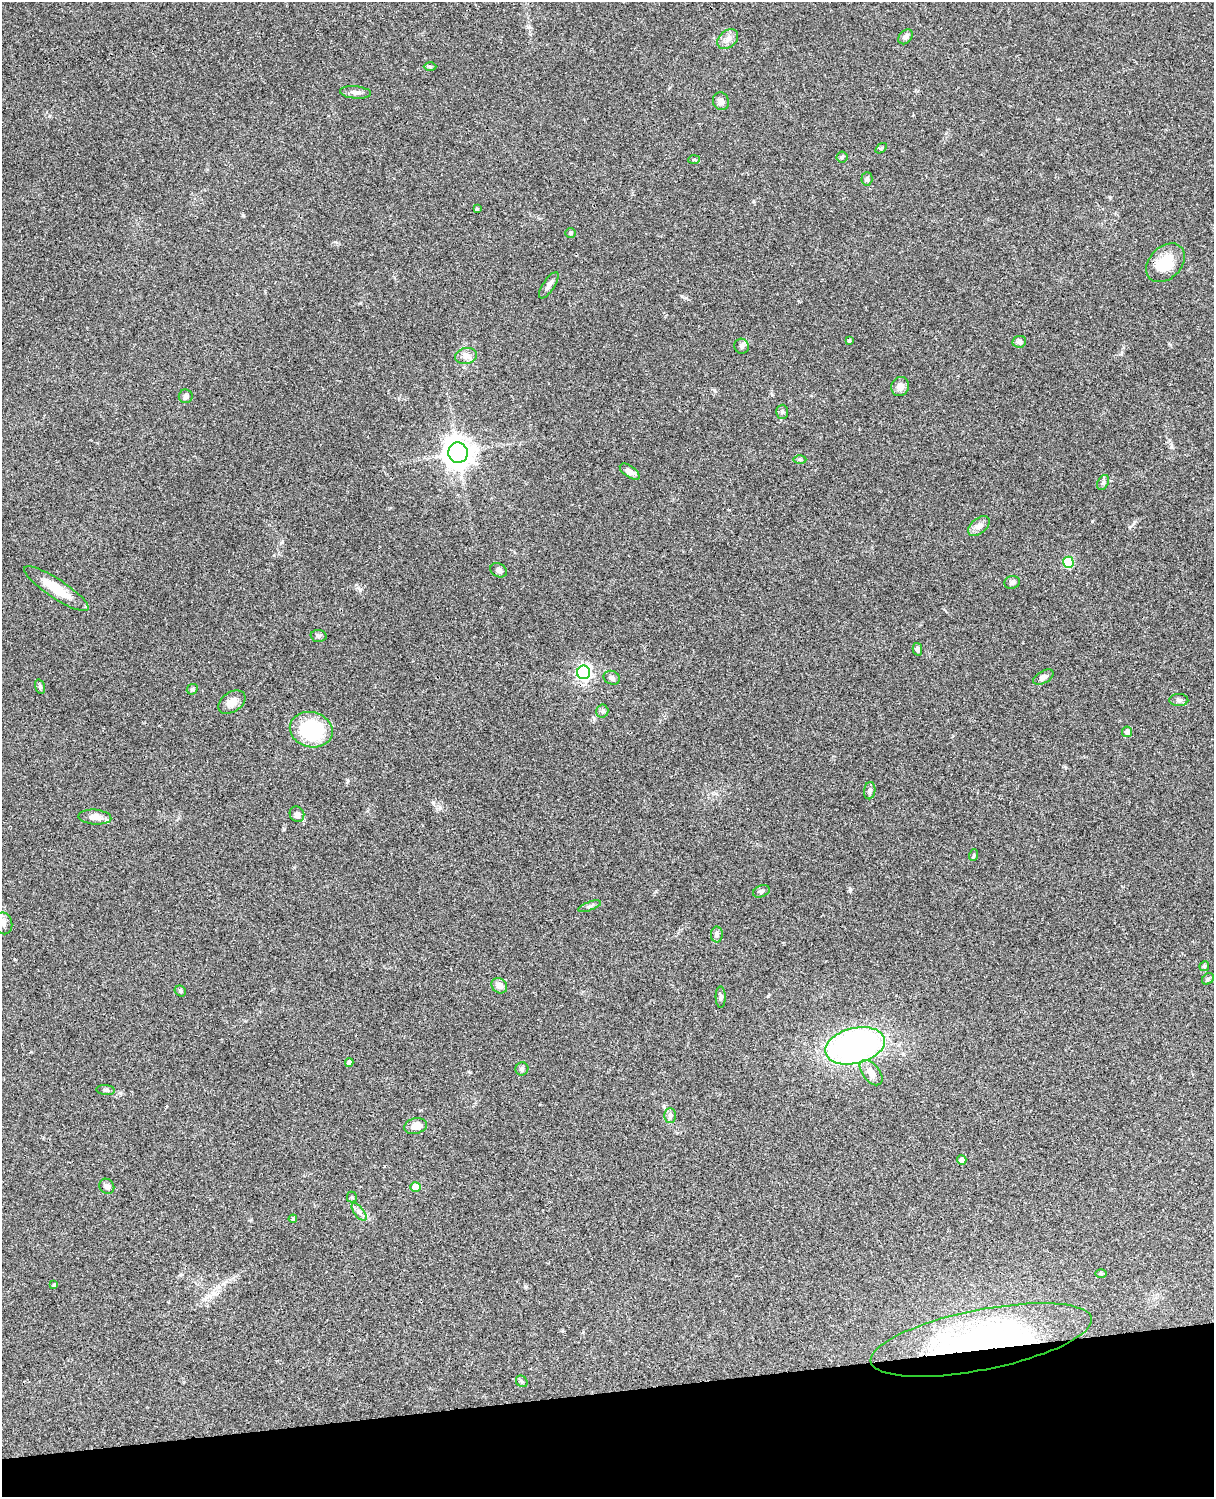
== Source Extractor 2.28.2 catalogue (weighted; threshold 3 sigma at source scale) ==
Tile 10 of 4 x 3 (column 2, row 3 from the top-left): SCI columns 1335-2546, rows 278-1772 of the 5088 x 4927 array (HDU 1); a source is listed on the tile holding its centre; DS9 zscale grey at full resolution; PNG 1216 x 1499 px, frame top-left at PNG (2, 2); each listed source drawn as its Kron ellipse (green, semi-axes under 4 px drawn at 4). Shown black and unused: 7% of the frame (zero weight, under 3 of 4 exposures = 6% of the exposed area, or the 3 px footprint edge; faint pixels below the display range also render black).
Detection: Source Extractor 2.28.2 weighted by HDU 2 'WHT'; one run over the whole footprint, this tile lists its part. Background 0.107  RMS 0.0065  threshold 0.0293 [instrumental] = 3 sigma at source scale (4.5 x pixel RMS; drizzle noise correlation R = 1.50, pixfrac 1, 0.05/0.05 arcsec/px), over >= 5 px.
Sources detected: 72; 1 inside a brighter listed object's ellipse — not listed separately; the other 71 listed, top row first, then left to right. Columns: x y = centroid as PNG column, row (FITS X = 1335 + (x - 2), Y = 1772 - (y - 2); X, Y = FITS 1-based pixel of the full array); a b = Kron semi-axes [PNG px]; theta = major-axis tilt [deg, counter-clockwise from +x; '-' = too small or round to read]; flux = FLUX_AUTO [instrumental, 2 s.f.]
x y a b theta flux
906 37 8 6 47 2.2
728 39 11 8 40 3.8
430 67 6 4 -2 0.83
355 92 15 6 -5 3
721 101 9 8 - 3.1
881 148 6 3 35 0.78
842 157 5 5 - 0.99
694 160 6 4 3 0.74
867 179 7 5 86 1.4
477 209 3 3 - 0.71
570 233 5 5 - 0.89
1165 263 22 16 45 18
549 285 15 6 56 2.8
849 340 3 3 - 0.93
1019 342 7 6 - 1.9
742 346 7 7 - 1.6
466 356 11 8 11 3.4
900 386 10 8 73 4
186 396 7 7 - 1.8
782 412 7 6 - 1.4
458 453 10 9 - 810
800 459 6 4 -1 1
630 472 11 5 -35 3.3
1103 482 8 5 63 1.4
979 526 13 7 39 3.3
1068 562 5 5 - 38
499 570 9 6 -29 1.9
1012 582 8 6 12 1.5
56 589 38 9 -33 16
318 636 8 6 -4 1.4
917 649 6 4 -76 1.8
584 672 7 6 - 160
1043 677 11 6 30 2.4
612 678 8 6 -24 2.2
40 687 7 4 -74 1.2
192 689 6 5 - 0.9
1179 700 9 6 -1 1.8
232 702 15 10 34 5.5
602 711 6 6 - 1.4
311 730 22 17 -15 50
1127 732 5 5 - 2.9
870 791 9 5 80 1.7
297 814 8 7 - 2.8
95 817 16 7 -4 5.2
974 855 6 3 71 0.66
761 891 9 5 22 1.3
590 906 12 3 20 1.5
4 923 11 8 -77 3.1
717 934 8 6 -89 1.6
1204 966 5 4 - 1
1208 979 6 5 - 1.1
499 986 8 7 - 4.1
180 991 6 5 - 1.1
721 997 11 5 -89 1.7
855 1046 30 18 14 200
349 1063 4 4 - 2.6
522 1069 6 6 - 1.3
871 1073 15 8 -51 5.3
106 1090 9 5 -5 1.4
670 1115 7 6 - 1.7
415 1126 11 7 14 5.4
962 1160 5 4 - 3.7
107 1186 8 7 - 2
415 1187 5 5 - 9.1
352 1197 5 5 - 0.89
359 1212 10 5 -52 2.1
293 1219 4 4 - 1.1
1101 1274 6 4 0 0.79
54 1285 4 3 - 0.74
981 1340 112 30 11 150
522 1381 6 5 - 1.2
Overlapping masked pixels (flux is a lower limit): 1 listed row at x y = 981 1340
Isophote crosses this tile's border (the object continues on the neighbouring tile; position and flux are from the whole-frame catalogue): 1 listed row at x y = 4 923
Unlisted compact peaks at least as high as the median listed source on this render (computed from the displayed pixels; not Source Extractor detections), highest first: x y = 1092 521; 850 889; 360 590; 1170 345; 243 215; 284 829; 768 996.